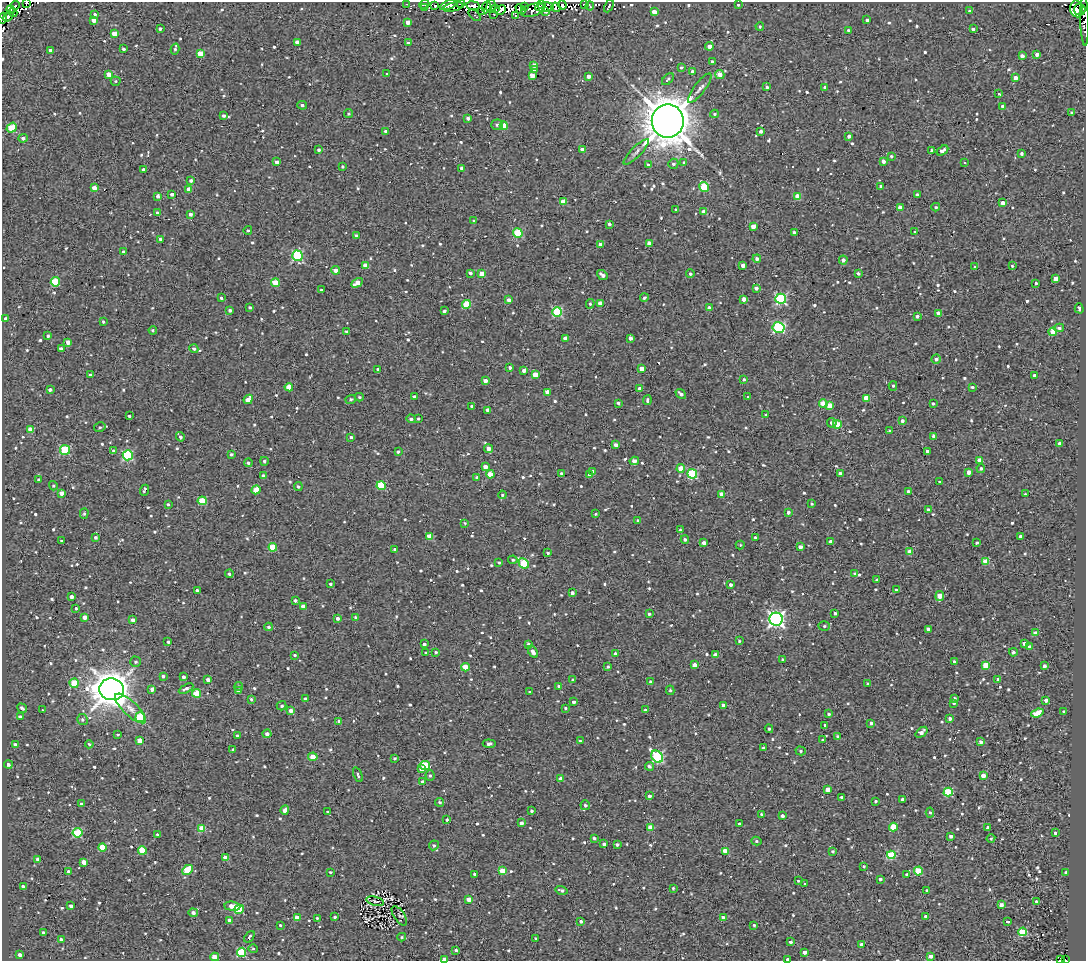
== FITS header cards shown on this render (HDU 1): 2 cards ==
NAXIS1  =                 1084
NAXIS2  =                  959

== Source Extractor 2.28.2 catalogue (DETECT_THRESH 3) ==
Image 1084 x 959 px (HDU 1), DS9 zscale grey, 1 PNG px = 1 image px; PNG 1088 x 963 px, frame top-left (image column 1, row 959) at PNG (2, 2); each listed source drawn as its Kron ellipse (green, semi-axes under 4 px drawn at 4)
Background 2.34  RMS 4.8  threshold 14.4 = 3 sigma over >= 5 px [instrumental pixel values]
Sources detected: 877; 11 with non-positive FLUX_AUTO (blend fragments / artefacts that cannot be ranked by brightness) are neither listed nor drawn; of the other 866, the 500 brightest by FLUX_AUTO listed and drawn (366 fainter detections omitted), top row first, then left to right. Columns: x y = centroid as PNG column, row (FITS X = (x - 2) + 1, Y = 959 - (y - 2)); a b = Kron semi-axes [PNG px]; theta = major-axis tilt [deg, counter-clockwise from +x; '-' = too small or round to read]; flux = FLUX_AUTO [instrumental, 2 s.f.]
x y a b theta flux
27 3 3 2 - 6.6e+02
407 4 4 2 - 9.7e+02
424 4 5 3 - 5.2e+02
449 4 10 4 24 1.0e+04
460 4 4 2 - 5.8e+02
541 4 3 3 - 1.6e+03
584 4 3 2 - 1.1e+03
16 5 4 2 - 1.4e+03
562 5 5 3 - 1.4e+03
738 5 3 3 - 4.9e+02
435 6 4 3 - 7.6e+02
473 6 7 3 -9 2.5e+03
491 6 6 4 81 2.6e+03
590 6 4 2 - 4.6e+02
609 6 7 2 65 6.3e+02
453 7 10 4 13 2.9e+03
486 7 6 3 81 1.8e+03
525 7 3 2 - 4.4e+02
544 7 9 4 4 5.3e+03
556 7 5 3 - 8.9e+03
425 8 3 2 - 4.8e+02
495 8 3 3 - 5.2e+03
521 9 6 3 -43 1.3e+03
1077 9 8 6 -79 2.4e+04
1080 9 6 5 - 1.8e+04
11 10 4 3 - 2.9e+03
500 10 6 4 27 1.0e+03
532 10 12 6 13 2.4e+03
482 11 2 2 - 5.4e+02
545 11 4 3 - 8.3e+03
970 11 3 3 - 9.1e+02
13 12 5 2 - 2.0e+03
654 12 4 4 - 3.0e+03
95 14 4 4 - 5.8e+02
494 14 3 2 - 4.4e+02
475 15 7 2 -40 4.5e+02
8 16 6 4 38 3.4e+03
515 16 3 2 - 4.7e+02
3 18 6 2 72 7.7e+03
94 20 4 4 - 2.0e+03
867 20 4 3 - 1.1e+03
1085 21 25 3 -88 4.0e+03
408 22 4 4 - 2.1e+03
760 26 4 3 - 5.4e+02
160 29 3 3 - 6.2e+02
973 29 4 3 - 6.9e+02
848 30 3 3 - 5.6e+02
114 33 4 4 - 4.3e+03
297 42 4 4 - 3.1e+03
408 43 3 3 - 8.6e+02
709 46 4 4 - 2.0e+03
123 49 3 3 - 6.9e+02
175 49 5 4 - 5.3e+02
50 50 4 3 - 9.9e+02
200 54 4 4 - 6.6e+03
1037 54 4 3 - 2.0e+03
1022 56 4 4 - 2.2e+03
712 61 3 3 - 6.3e+02
534 65 4 4 - 1.4e+03
681 68 4 4 - 5.6e+02
534 69 4 3 - 9.5e+02
692 71 3 3 - 9.0e+02
109 74 4 4 - 4.8e+03
387 74 3 3 - 4.3e+02
720 74 4 4 - 3.9e+03
532 75 4 4 - 4.0e+03
589 76 4 4 - 1.3e+03
1015 78 4 4 - 1.8e+03
668 79 7 4 45 7.3e+02
116 81 5 4 - 4.4e+02
767 87 4 3 - 6.3e+02
825 87 4 3 - 9.1e+02
700 88 18 5 53 1.5e+03
999 94 4 3 - 4.6e+02
302 105 5 3 - 5.9e+02
1003 107 4 3 - 1.6e+03
1071 112 4 4 - 4.6e+02
348 113 4 4 - 4.8e+02
714 114 4 3 - 4.4e+02
224 116 3 3 - 7.8e+02
468 118 4 3 - 8.3e+02
668 121 17 16 - 1.1e+06
497 125 5 5 - 7.6e+02
504 126 4 4 - 7.7e+03
12 128 5 4 - 1.2e+04
385 131 3 3 - 4.6e+02
761 131 4 4 - 1.0e+03
849 136 4 3 - 1.1e+03
23 138 4 4 - 1.2e+03
319 150 4 4 - 7.5e+02
583 150 4 3 - 2.1e+03
932 151 4 3 - 8.8e+02
942 151 6 3 33 1.9e+03
636 152 17 5 45 1.4e+03
1022 154 4 3 - 7.2e+02
891 156 4 3 - 5.5e+02
883 161 4 3 - 1.9e+03
277 162 3 3 - 1.2e+03
684 162 4 3 - 4.4e+02
965 163 3 3 - 1.0e+03
673 164 5 5 - 6.8e+02
649 165 4 3 - 9.9e+02
343 166 3 3 - 5.2e+02
462 168 4 3 - 1.2e+03
143 170 3 3 - 7.7e+02
191 181 3 3 - 8.1e+02
880 186 4 3 - 4.9e+02
704 187 5 4 - 1.5e+04
94 188 4 4 - 2.5e+03
189 189 4 4 - 2.8e+03
172 194 4 3 - 1.4e+03
917 195 4 3 - 9.2e+02
158 196 4 3 - 1.0e+03
797 196 4 4 - 5.6e+03
563 202 4 4 - 5.2e+03
1003 203 4 3 - 2.3e+03
900 207 4 4 - 2.9e+03
936 207 4 3 - 4.4e+02
676 210 3 3 - 6.5e+02
704 212 4 4 - 1.8e+03
157 213 4 3 - 7.5e+02
191 214 4 4 - 1.1e+03
474 221 3 3 - 5.0e+02
609 224 4 3 - 7.0e+02
753 226 4 4 - 3.8e+03
248 230 4 4 - 4.7e+02
794 232 3 3 - 6.5e+02
915 232 3 3 - 5.3e+02
518 233 4 4 - 1.6e+04
357 236 4 3 - 1.1e+03
160 239 3 3 - 7.4e+02
649 243 4 4 - 4.1e+03
600 244 4 3 - 2.0e+03
123 252 3 3 - 1.1e+03
297 256 5 5 - 2.9e+04
757 259 4 4 - 1.2e+03
843 260 4 4 - 1.4e+03
366 265 4 4 - 3.8e+03
743 265 4 3 - 1.6e+03
1012 266 3 3 - 4.8e+02
975 267 3 3 - 5.7e+02
335 270 4 4 - 1.9e+03
470 273 4 3 - 7.8e+02
858 273 3 3 - 8.4e+02
482 274 4 4 - 4.7e+03
690 274 4 4 - 6.7e+02
602 275 6 3 -38 1.5e+03
1055 279 4 4 - 2.8e+03
55 282 5 4 - 1.3e+04
275 283 4 4 - 7.5e+03
357 283 6 4 31 3.2e+03
1036 283 3 3 - 5.4e+02
756 288 4 4 - 1.4e+03
321 290 3 3 - 4.8e+02
221 298 3 3 - 6.3e+02
644 298 4 3 - 5.8e+02
744 299 4 4 - 2.7e+03
781 299 5 5 - 3.5e+04
509 300 4 3 - 1.7e+03
600 303 4 4 - 2.0e+03
466 304 4 4 - 1.0e+04
590 304 5 4 - 4.9e+02
250 307 4 4 - 5.0e+02
709 308 4 4 - 1.3e+03
1079 308 5 3 - 6.8e+02
230 310 4 3 - 8.4e+02
444 311 4 3 - 8.7e+02
557 312 5 4 - 2.3e+04
938 313 4 3 - 2.7e+03
917 316 4 3 - 8.3e+02
6 319 4 3 - 1.7e+03
103 322 3 3 - 5.3e+02
778 327 6 5 - 3.7e+04
1059 328 5 3 - 8.7e+02
153 330 4 4 - 4.7e+02
346 332 3 3 - 6.4e+02
1053 332 4 4 - 9.0e+03
48 336 4 3 - 6.5e+02
565 338 4 4 - 2.3e+03
630 338 4 3 - 1.6e+03
68 342 4 4 - 2.0e+03
61 349 4 3 - 1.4e+03
194 349 4 4 - 7.2e+02
936 359 4 4 - 1.2e+03
510 368 3 3 - 9.1e+02
378 369 3 3 - 6.2e+02
641 369 4 4 - 2.9e+03
524 371 4 3 - 1.2e+03
90 375 3 3 - 6.2e+02
535 375 4 4 - 4.7e+03
1034 375 3 3 - 1.1e+03
744 379 3 3 - 5.6e+02
485 381 4 3 - 1.8e+03
893 386 5 4 - 4.8e+02
289 387 4 4 - 4.9e+03
972 387 4 3 - 4.7e+02
640 388 4 3 - 1.3e+03
50 390 4 3 - 9.6e+02
547 392 4 4 - 2.8e+03
681 394 6 4 -38 1.2e+03
414 396 4 3 - 6.6e+02
359 397 4 3 - 4.4e+02
748 397 3 3 - 4.5e+02
866 398 4 4 - 5.3e+03
248 399 5 4 - 4.1e+03
351 399 5 4 - 5.9e+02
647 400 5 4 - 6.6e+02
618 403 3 3 - 6.0e+02
823 403 4 4 - 5.8e+03
933 403 3 3 - 5.4e+02
830 405 4 4 - 4.8e+03
472 406 3 3 - 6.0e+02
488 410 4 4 - 1.9e+03
766 415 3 3 - 7.0e+02
129 416 3 3 - 6.5e+02
411 419 4 4 - 8.3e+02
418 419 3 3 - 4.6e+02
902 421 4 4 - 1.0e+03
832 423 5 4 - 1.4e+03
837 424 4 4 - 5.0e+03
100 427 6 4 12 5.5e+02
30 429 4 4 - 3.6e+03
890 431 3 3 - 4.5e+02
933 436 4 3 - 7.3e+02
180 437 5 3 - 8.2e+02
351 437 3 3 - 6.0e+02
1060 443 4 3 - 1.0e+03
616 445 4 3 - 1.7e+03
488 449 4 4 - 2.1e+03
65 450 5 5 - 1.9e+04
114 451 4 4 - 9.8e+02
927 451 3 3 - 6.3e+02
398 452 4 3 - 5.8e+02
231 454 4 3 - 5.5e+02
128 455 5 5 - 3.2e+04
980 460 4 3 - 3.2e+03
264 461 4 4 - 7.2e+02
634 461 4 4 - 2.2e+03
248 463 4 4 - 5.5e+02
485 467 4 4 - 2.3e+03
681 468 4 4 - 5.6e+03
981 468 4 4 - 7.1e+02
593 471 3 3 - 4.7e+02
969 472 4 4 - 2.6e+03
561 473 3 3 - 7.1e+02
490 474 4 4 - 6.2e+03
692 474 5 5 - 2.0e+04
840 474 4 3 - 1.6e+03
590 475 3 3 - 1.0e+03
263 476 4 4 - 1.3e+03
477 477 4 4 - 6.8e+02
39 480 4 3 - 9.1e+02
939 482 3 3 - 4.3e+02
53 486 5 4 - 4.9e+02
298 486 4 4 - 7.1e+02
381 486 4 4 - 1.4e+04
144 490 5 3 - 7.1e+02
256 490 4 4 - 6.2e+03
908 491 3 3 - 4.8e+02
62 493 4 3 - 2.7e+03
722 494 4 3 - 3.0e+03
1025 494 3 2 - 4.4e+02
502 495 4 4 - 5.1e+02
202 501 4 4 - 1.1e+04
168 504 3 3 - 4.3e+02
811 504 3 3 - 4.7e+02
928 510 4 3 - 1.1e+03
788 512 3 3 - 1.0e+03
84 514 5 4 - 5.2e+02
596 514 3 3 - 4.3e+02
638 520 4 4 - 5.2e+02
465 523 4 3 - 5.5e+02
680 530 3 3 - 5.0e+02
429 536 4 4 - 4.9e+03
1021 536 3 3 - 1.1e+03
96 538 3 3 - 7.4e+02
755 538 3 3 - 4.6e+02
685 539 4 4 - 7.9e+02
62 541 3 3 - 5.8e+02
831 542 4 3 - 1.7e+03
704 543 4 4 - 2.1e+03
977 543 3 3 - 4.6e+02
740 545 4 4 - 4.3e+02
273 547 4 4 - 8.0e+03
800 547 4 3 - 2.1e+03
395 549 3 3 - 8.6e+02
910 552 4 4 - 4.8e+03
548 553 3 3 - 5.0e+02
513 560 5 4 - 4.6e+02
986 562 4 4 - 7.1e+03
499 563 3 3 - 4.8e+02
524 563 5 4 - 1.5e+04
229 574 4 4 - 7.0e+02
855 574 3 3 - 5.7e+02
877 580 3 3 - 7.8e+02
331 584 3 3 - 5.4e+02
731 585 4 3 - 1.1e+03
197 590 3 3 - 7.6e+02
896 590 3 3 - 4.3e+02
572 593 4 3 - 1.3e+03
940 596 5 4 - 4.5e+03
72 597 3 3 - 1.5e+03
295 600 3 3 - 7.2e+02
303 607 4 4 - 3.3e+03
76 608 3 3 - 4.6e+02
835 613 3 3 - 7.0e+02
649 614 3 3 - 5.7e+02
85 617 4 4 - 2.3e+03
355 617 3 3 - 6.2e+02
338 618 4 3 - 1.2e+03
776 619 6 6 - 1.1e+05
133 620 4 3 - 1.4e+03
824 626 6 5 - 6.1e+02
269 627 4 3 - 6.5e+02
928 629 4 3 - 9.3e+02
1036 633 4 3 - 2.9e+03
739 641 4 3 - 4.7e+02
168 642 3 3 - 6.1e+02
1024 643 3 3 - 1.5e+03
424 644 3 3 - 8.5e+02
529 644 3 3 - 9.9e+02
1029 647 4 3 - 1.8e+03
436 652 3 3 - 6.6e+02
533 652 6 4 -58 1.8e+03
1013 652 4 4 - 5.0e+02
426 653 3 3 - 4.9e+02
615 654 4 3 - 1.2e+03
295 655 3 3 - 5.2e+02
715 655 4 4 - 1.6e+03
783 660 3 3 - 5.9e+02
954 661 3 3 - 5.7e+02
136 662 5 5 - 5.9e+02
695 665 4 3 - 3.1e+03
986 665 4 4 - 7.2e+03
1044 666 4 3 - 8.6e+02
465 667 4 4 - 7.7e+03
608 667 4 3 - 5.4e+02
163 676 4 4 - 6.3e+02
183 677 3 3 - 9.6e+02
998 679 4 3 - 8.9e+02
208 680 4 3 - 1.9e+03
573 680 4 4 - 6.4e+02
651 682 4 3 - 1.3e+03
74 683 4 4 - 7.9e+03
868 684 3 3 - 5.1e+02
239 686 4 4 - 4.5e+02
559 686 3 3 - 8.7e+02
112 689 12 11 - 9.1e+05
152 689 4 4 - 1.4e+03
186 689 8 4 29 9.9e+02
670 690 5 4 - 5.5e+02
238 691 4 3 - 1.3e+03
530 692 3 3 - 4.8e+02
197 693 4 4 - 9.0e+03
954 698 3 3 - 7.1e+02
251 699 4 3 - 5.9e+02
305 699 4 3 - 7.9e+02
1046 700 3 3 - 2.1e+03
574 702 3 3 - 1.2e+03
954 703 3 3 - 4.9e+02
723 705 3 3 - 9.4e+02
282 706 5 5 - 5.8e+02
22 708 5 3 - 8.5e+02
130 708 20 7 -44 2.6e+03
565 708 4 3 - 4.7e+02
42 710 3 3 - 4.5e+02
291 710 4 4 - 1.6e+03
645 710 4 3 - 5.3e+02
1064 711 3 3 - 6.7e+02
1037 713 6 4 20 7.0e+03
829 714 4 4 - 6.2e+02
20 717 3 3 - 8.9e+02
140 717 5 5 - 1.5e+04
950 719 4 3 - 1.2e+03
82 720 5 5 - 6.7e+02
339 721 4 3 - 1.2e+03
871 723 4 3 - 6.5e+02
825 725 3 3 - 7.0e+02
769 729 4 4 - 4.6e+02
922 732 7 4 39 1.5e+03
118 734 4 4 - 4.7e+02
267 734 4 4 - 1.5e+03
237 736 3 3 - 8.2e+02
838 737 3 3 - 9.2e+02
823 740 3 3 - 5.2e+02
140 741 4 4 - 3.9e+03
580 741 3 3 - 4.5e+02
980 742 3 3 - 1.2e+03
15 744 3 3 - 1.1e+03
89 744 4 3 - 5.1e+02
489 744 6 4 -6 9.9e+02
763 748 3 3 - 9.2e+02
233 749 4 3 - 5.0e+02
801 751 5 4 - 5.7e+02
313 757 4 4 - 3.8e+03
657 757 6 5 - 3.9e+04
395 758 3 3 - 5.3e+02
8 765 4 3 - 9.3e+02
425 766 5 4 - 1.3e+04
649 766 4 4 - 8.2e+02
422 769 4 3 - 3.2e+03
358 775 8 4 -68 6.9e+02
430 776 5 4 - 6.4e+02
983 776 4 4 - 2.9e+03
561 779 4 3 - 2.0e+03
423 782 4 4 - 1.1e+03
828 789 4 4 - 3.3e+03
948 792 4 4 - 1.6e+04
649 796 3 3 - 1.2e+03
842 797 3 3 - 1.4e+03
902 799 3 3 - 7.5e+02
875 801 3 3 - 4.5e+02
440 802 4 4 - 4.7e+02
81 804 4 3 - 7.0e+02
585 805 5 5 - 9.1e+02
285 810 4 3 - 1.5e+03
328 811 3 3 - 1.0e+03
532 811 3 3 - 5.8e+02
930 812 5 4 - 5.3e+02
761 814 3 3 - 4.7e+02
782 816 4 3 - 1.4e+03
447 819 3 3 - 6.2e+02
521 823 4 3 - 1.3e+03
739 824 3 3 - 6.6e+02
651 827 4 4 - 6.8e+03
893 827 4 4 - 9.6e+03
988 827 3 3 - 7.1e+02
202 828 4 4 - 7.3e+03
77 833 5 4 - 1.7e+04
1055 833 3 3 - 5.8e+02
157 834 4 3 - 4.6e+02
951 836 3 3 - 1.1e+03
594 838 3 3 - 6.2e+02
991 839 4 3 - 4.4e+02
756 841 5 4 - 5.0e+02
604 844 4 3 - 9.6e+02
434 845 5 4 - 6.2e+02
617 845 3 3 - 8.8e+02
102 847 4 4 - 7.8e+03
142 850 4 4 - 1.0e+04
725 851 4 4 - 5.2e+03
833 851 3 3 - 6.4e+02
891 855 4 4 - 1.5e+04
225 858 4 4 - 4.0e+03
37 859 4 4 - 8.4e+02
84 862 4 4 - 3.0e+03
864 866 3 3 - 5.3e+02
187 870 6 4 45 1.2e+04
502 871 4 4 - 5.5e+03
918 871 4 4 - 1.1e+04
69 872 4 3 - 1.3e+03
331 872 3 3 - 5.6e+02
1066 872 3 3 - 1.1e+03
474 874 3 3 - 4.9e+02
907 874 3 3 - 5.9e+02
880 879 3 3 - 7.5e+02
798 881 3 3 - 4.5e+02
804 883 3 2 - 4.3e+02
23 886 4 3 - 7.9e+02
673 888 3 3 - 4.9e+02
562 890 6 3 -16 7.6e+02
927 890 4 3 - 4.4e+02
469 899 4 4 - 2.7e+03
375 901 9 4 -14 6.4e+02
1036 901 4 4 - 6.0e+02
1001 905 4 3 - 1.4e+03
71 906 4 3 - 9.6e+02
232 906 8 4 -6 3.5e+03
239 909 5 4 - 1.6e+04
193 913 4 4 - 1.3e+03
399 916 11 5 -56 5.6e+02
926 916 3 3 - 6.5e+02
297 917 4 4 - 4.6e+03
335 917 3 3 - 5.6e+02
317 918 3 3 - 4.9e+02
723 918 4 3 - 1.7e+03
229 920 4 3 - 1.1e+03
581 921 4 3 - 8.7e+02
1008 922 4 3 - 1.2e+03
280 925 3 3 - 4.4e+02
754 925 3 3 - 4.4e+02
1023 932 4 4 - 1.5e+04
43 933 3 3 - 6.3e+02
249 937 6 3 51 6.8e+02
402 937 4 3 - 4.4e+02
536 938 3 3 - 6.7e+02
61 939 4 3 - 5.8e+02
791 942 3 3 - 8.7e+02
862 944 4 3 - 2.2e+03
253 949 5 4 - 4.4e+02
456 950 3 3 - 6.2e+02
242 952 4 4 - 1.9e+04
805 952 4 3 - 1.6e+03
20 955 3 3 - 1.3e+03
931 956 4 3 - 1.7e+03
215 957 4 4 - 5.6e+03
444 959 4 3 - 2.3e+03
787 959 3 3 - 4.5e+02
1060 960 3 2 - 1.2e+03
1066 960 2 2 - 1.0e+04
At the frame edge (FLAGS 8, measured only in part): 8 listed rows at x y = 27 3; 3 18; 1085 21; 215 957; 444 959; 787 959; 1060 960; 1066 960
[366 fainter detections neither listed nor drawn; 11 non-positive-flux detections neither listed nor drawn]